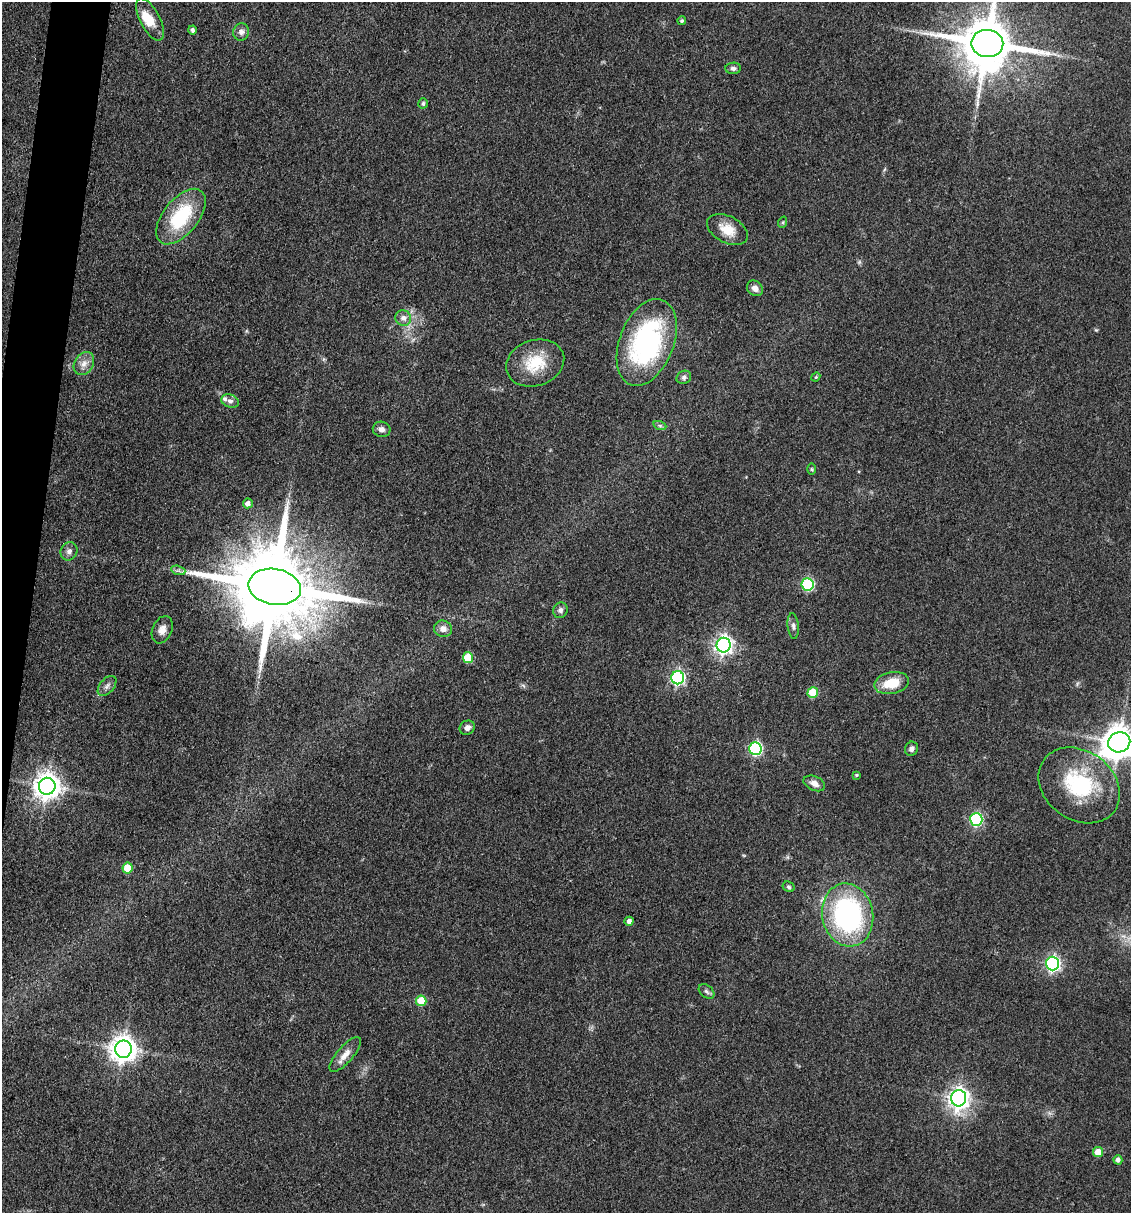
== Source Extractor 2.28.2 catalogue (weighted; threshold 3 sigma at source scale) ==
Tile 7 of 4 x 4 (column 3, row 2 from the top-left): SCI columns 2496-3624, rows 2426-3636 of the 4873 x 4848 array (HDU 1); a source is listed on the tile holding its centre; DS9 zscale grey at full resolution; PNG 1133 x 1215 px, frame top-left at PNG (2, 2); each listed source drawn as its Kron ellipse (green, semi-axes under 4 px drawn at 4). Shown black and unused: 3% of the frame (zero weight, under 3 of 4 exposures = <1% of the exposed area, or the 3 px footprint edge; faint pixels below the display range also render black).
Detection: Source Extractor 2.28.2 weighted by HDU 2 'WHT'; one run over the whole footprint, this tile lists its part. Background 0.149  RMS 0.0071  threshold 0.032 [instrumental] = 3 sigma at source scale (4.5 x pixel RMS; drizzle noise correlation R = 1.50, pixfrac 1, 0.05/0.05 arcsec/px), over >= 5 px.
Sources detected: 62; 3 inside a brighter object's white glare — neither listed nor drawn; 2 inside a brighter listed object's ellipse — not listed separately; the other 57 listed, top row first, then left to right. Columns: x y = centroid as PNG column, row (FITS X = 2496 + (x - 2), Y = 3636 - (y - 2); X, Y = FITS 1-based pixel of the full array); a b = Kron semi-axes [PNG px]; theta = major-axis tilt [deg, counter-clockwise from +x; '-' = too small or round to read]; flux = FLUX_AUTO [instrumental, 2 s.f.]
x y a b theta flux
150 19 23 10 -63 12
682 21 4 4 - 1.4
193 30 4 4 - 2
241 32 8 8 - 3.3
987 43 16 13 -8 4600
733 68 8 5 2 2.2
423 103 5 5 - 1.7
181 217 33 17 51 47
783 222 6 3 72 0.8
727 230 22 13 -27 13
755 288 8 7 - 4.1
403 318 8 7 - 4.1
647 342 45 27 69 120
535 363 30 23 19 27
84 364 12 9 58 5.6
684 377 7 6 - 2
816 377 4 4 - 0.83
230 401 9 6 -20 2.6
660 426 6 4 -19 1.4
382 429 9 7 -12 3.4
812 469 6 4 -89 0.84
248 503 5 5 - 3.9
69 551 9 8 - 3.2
178 570 7 4 -19 1.7
808 584 6 6 - 82
275 587 26 18 -10 14000
560 610 8 7 - 2.6
793 626 13 5 -84 2.5
443 629 9 8 - 4.9
162 630 14 9 67 5.6
724 645 7 7 - 300
468 658 5 5 - 30
678 678 6 6 - 150
891 683 17 10 13 18
107 686 12 7 50 3
813 693 5 5 - 28
467 728 8 7 - 3.6
1119 742 11 10 - 1400
755 748 6 6 - 110
912 749 7 6 - 2.7
856 775 4 3 - 0.85
814 783 11 7 -24 4.5
1079 785 44 34 -36 61
47 786 8 8 - 800
976 819 6 6 - 99
127 868 5 5 - 17
789 887 6 5 - 1.4
848 915 32 25 -79 140
629 921 4 4 - 2.9
1052 963 7 6 - 180
706 991 9 6 -40 2
421 1001 5 5 - 24
123 1049 8 8 - 760
345 1054 22 8 49 7.2
959 1098 8 7 - 390
1098 1152 5 5 - 11
1118 1160 4 4 - 2.9
Overlapping masked pixels (flux is a lower limit): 1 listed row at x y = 275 587
Isophote crosses this tile's border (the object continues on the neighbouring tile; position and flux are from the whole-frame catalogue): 2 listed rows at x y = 987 43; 1119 742